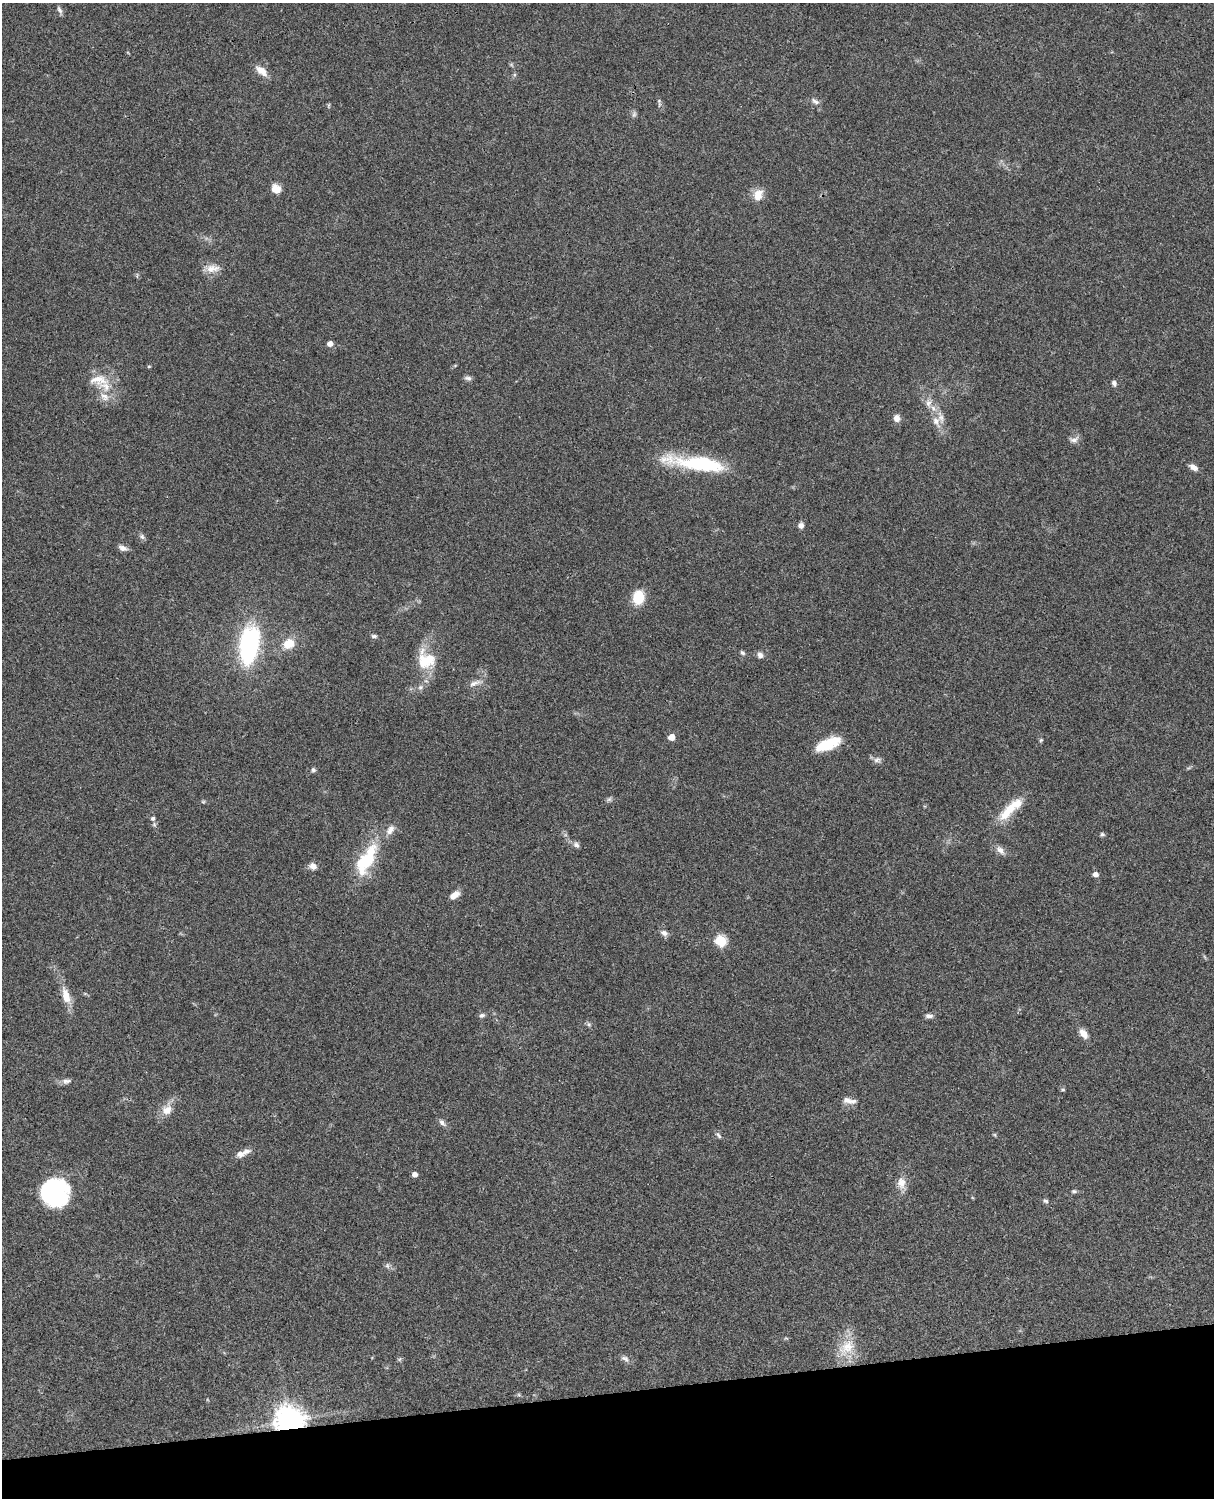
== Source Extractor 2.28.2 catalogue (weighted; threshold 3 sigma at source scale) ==
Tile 10 of 4 x 3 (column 2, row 3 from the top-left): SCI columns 1334-2545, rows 277-1772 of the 5089 x 4928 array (HDU 1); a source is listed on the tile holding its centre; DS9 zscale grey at full resolution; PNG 1216 x 1500 px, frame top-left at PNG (2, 3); no overlay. Shown black and unused: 7% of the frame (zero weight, under 3 of 4 exposures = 6% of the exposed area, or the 3 px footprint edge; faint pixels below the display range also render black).
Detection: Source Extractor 2.28.2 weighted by HDU 2 'WHT'; one run over the whole footprint, this tile lists its part. Background 0.0756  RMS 0.0057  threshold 0.0259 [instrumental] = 3 sigma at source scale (4.5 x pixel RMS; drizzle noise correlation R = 1.50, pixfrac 1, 0.05/0.05 arcsec/px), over >= 5 px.
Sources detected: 81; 1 inside a brighter object's white glare — not listed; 6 inside a brighter listed object's ellipse — not listed separately; the other 74 listed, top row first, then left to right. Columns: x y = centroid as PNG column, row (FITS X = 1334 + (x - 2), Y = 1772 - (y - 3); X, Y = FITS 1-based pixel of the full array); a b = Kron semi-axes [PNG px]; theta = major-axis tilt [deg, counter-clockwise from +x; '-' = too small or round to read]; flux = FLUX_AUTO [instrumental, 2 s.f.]
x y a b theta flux
60 10 12 5 -65 1.6
261 71 18 8 -39 5.7
659 101 8 5 -76 1.2
815 101 12 7 -32 2.2
329 105 7 3 71 0.69
634 114 9 5 74 1.4
276 189 12 9 -50 5.5
758 195 16 11 69 6.6
212 268 21 10 1 6.2
330 344 5 5 - 3.6
149 366 5 3 - 0.56
468 378 10 6 -11 1.7
98 380 30 15 -3 12
1114 383 6 5 - 1.7
104 397 15 11 -39 5.5
928 403 11 8 88 3.5
897 418 9 8 - 3.4
936 421 17 10 -67 5.9
1074 440 13 8 12 2.6
697 463 67 13 -8 47
1193 467 10 6 -30 3.6
801 525 7 6 - 2.5
142 537 8 7 - 1.5
123 548 12 6 -22 2.6
638 597 12 10 82 18
374 636 7 5 0 1.3
249 644 40 19 80 74
289 644 16 13 21 9.4
742 653 7 5 -39 1.1
760 655 9 7 -54 2.1
426 660 25 22 -45 19
475 683 21 7 16 3.7
421 687 8 7 - 2.1
672 737 5 5 - 6
1041 740 5 4 - 0.73
829 744 25 13 30 16
877 760 11 7 7 2.2
313 770 6 5 - 1.2
609 799 8 5 30 1.2
203 802 6 4 0 0.76
1010 809 40 11 43 15
153 818 6 6 - 1.5
1102 834 6 5 - 1.1
576 845 9 6 -50 1.9
1000 850 14 8 -48 3.3
366 860 47 18 61 32
313 866 10 8 -12 3.2
1095 874 6 5 - 2.6
454 895 12 6 35 5
664 933 10 7 -25 2.3
721 941 6 6 - 37
66 996 23 10 -73 8.9
482 1015 8 6 22 1.5
929 1016 8 6 -4 2.2
589 1024 7 6 - 1.2
1083 1034 14 8 -53 4.5
66 1081 14 7 9 2.5
1063 1090 6 4 0 0.71
849 1101 18 7 -10 3.9
167 1110 15 12 32 6.7
442 1123 12 6 -44 2
718 1135 10 5 -51 1.4
995 1135 6 4 -71 0.64
245 1152 14 8 22 3.5
415 1174 5 5 - 2.6
902 1183 18 11 -76 5.8
1074 1191 7 4 0 1.1
52 1193 30 26 48 62
1045 1201 7 6 - 1.3
387 1266 8 6 -89 1.5
846 1348 30 17 43 15
399 1359 6 5 - 0.87
625 1359 12 7 -31 2.2
289 1421 10 9 - 580
Overlapping masked pixels (flux is a lower limit): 1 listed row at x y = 289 1421